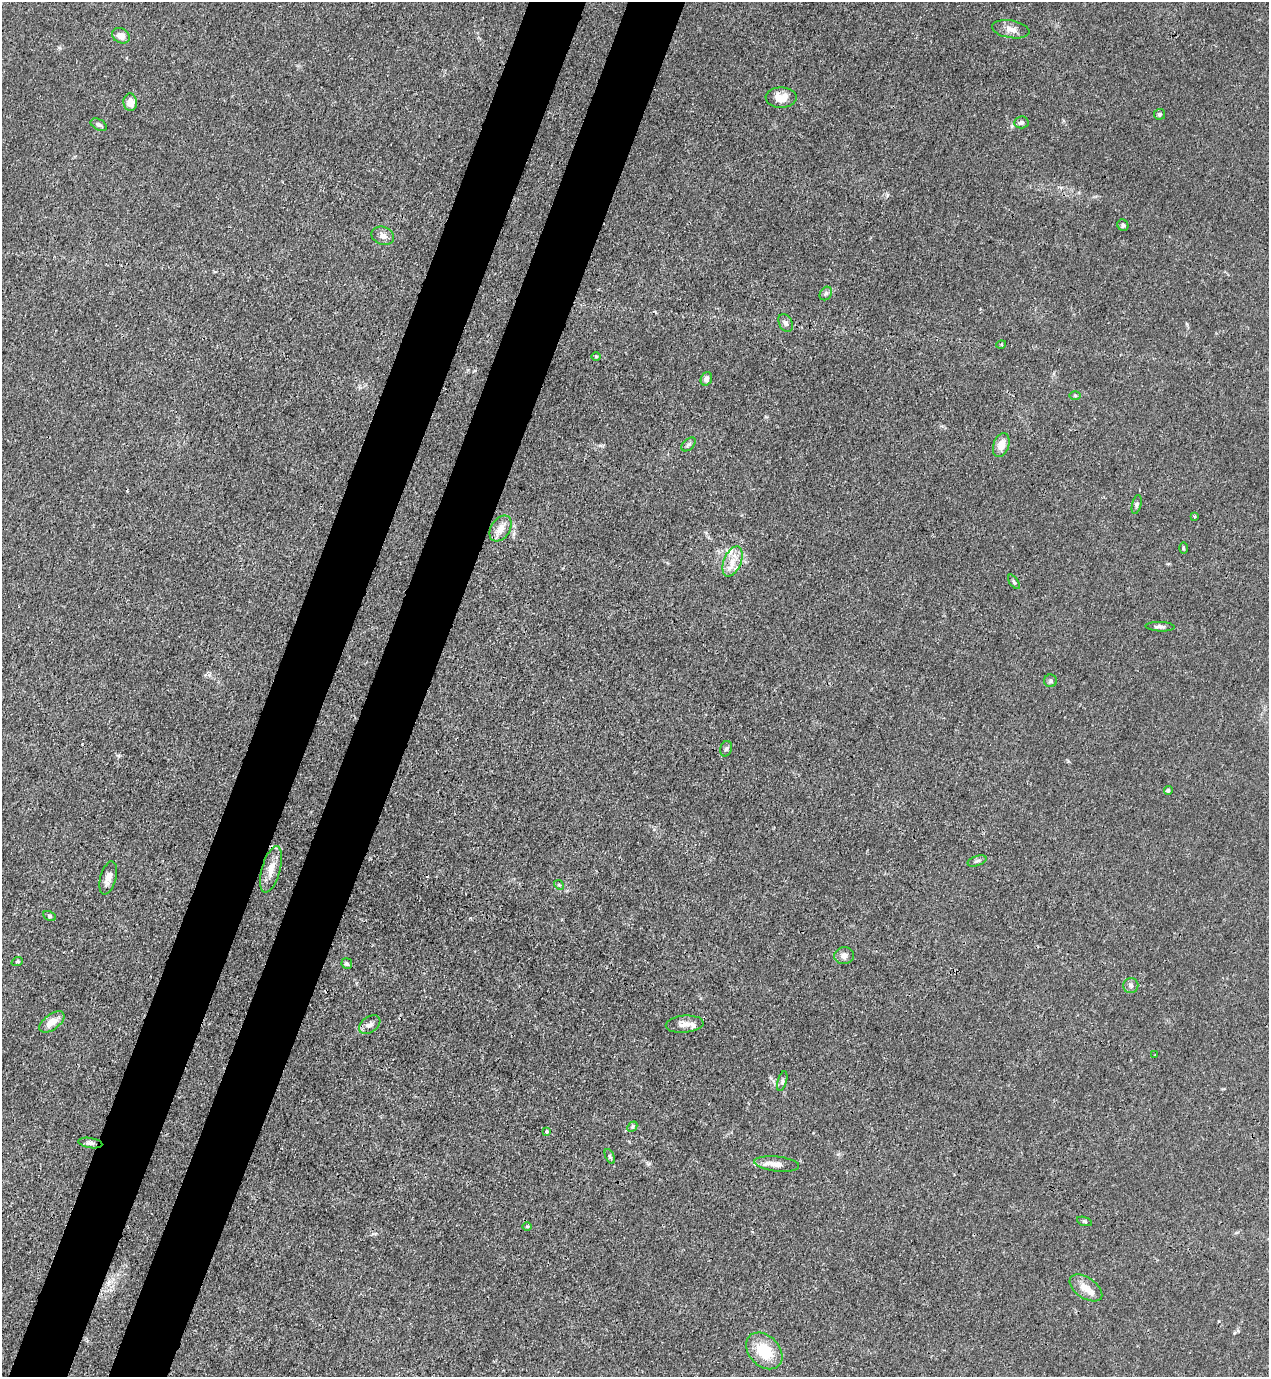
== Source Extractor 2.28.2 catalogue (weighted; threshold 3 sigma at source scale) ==
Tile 7 of 4 x 4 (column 3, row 2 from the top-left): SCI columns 2756-4022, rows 2792-4166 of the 5645 x 5583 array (HDU 1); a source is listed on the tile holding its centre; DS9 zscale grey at full resolution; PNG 1271 x 1379 px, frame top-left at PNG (2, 2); each listed source drawn as its Kron ellipse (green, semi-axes under 4 px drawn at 4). Shown black and unused: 9% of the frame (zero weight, under 3 of 4 exposures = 7% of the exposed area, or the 3 px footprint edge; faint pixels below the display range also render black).
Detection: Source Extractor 2.28.2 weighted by HDU 2 'WHT'; one run over the whole footprint, this tile lists its part. Background 0.0182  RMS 0.0026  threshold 0.0115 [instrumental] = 3 sigma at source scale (4.5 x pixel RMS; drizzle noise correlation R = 1.50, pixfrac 1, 0.05/0.05 arcsec/px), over >= 5 px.
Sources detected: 54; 1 cosmic-ray / hot-pixel residue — neither listed nor drawn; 3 inside a brighter listed object's ellipse — not listed separately; the other 50 listed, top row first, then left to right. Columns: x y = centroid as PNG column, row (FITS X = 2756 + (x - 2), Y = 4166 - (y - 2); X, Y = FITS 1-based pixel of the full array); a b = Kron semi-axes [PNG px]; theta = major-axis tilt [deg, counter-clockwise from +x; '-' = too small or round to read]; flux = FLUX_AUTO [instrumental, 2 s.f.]
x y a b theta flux
1011 29 19 8 -10 2
121 36 9 7 -29 1.9
781 98 15 10 1 3.7
130 102 8 7 - 2.3
1160 114 5 5 - 0.57
1021 122 7 6 - 0.71
99 125 9 5 -27 0.64
1123 225 6 5 - 0.64
383 236 11 9 -22 1.5
826 293 7 5 53 0.55
786 323 9 6 -64 0.8
1001 345 5 3 - 0.28
596 356 5 3 - 0.26
706 379 7 5 70 0.9
1075 395 6 4 0 0.28
689 444 8 5 44 0.58
1001 445 12 7 72 2.6
1137 505 10 4 77 0.54
1195 516 3 2 - 0.24
500 529 14 9 57 2.6
1183 548 5 3 - 0.3
733 561 16 8 69 2.9
1014 582 8 4 -55 0.41
1160 627 15 4 -2 0.87
1051 681 6 6 - 0.6
726 749 8 5 73 0.51
1168 790 4 4 - 0.45
977 861 10 5 19 0.66
271 869 24 9 74 3.1
108 878 17 8 75 2
559 885 5 4 - 0.34
50 916 7 4 -29 0.4
844 956 10 8 10 1.4
17 962 6 4 18 0.28
347 964 5 5 - 0.57
1131 985 7 7 - 0.81
52 1022 14 7 37 2.9
685 1024 19 8 5 1.9
370 1025 12 8 35 1.2
1155 1055 3 3 - 0.28
782 1081 10 4 74 0.58
632 1127 6 4 47 0.43
547 1132 3 3 - 0.55
90 1143 12 5 -9 0.82
610 1156 8 4 -63 0.44
777 1164 22 7 -6 2.2
1084 1221 8 3 -19 0.35
527 1227 5 3 - 0.25
1086 1288 18 10 -34 2.9
764 1351 21 15 -46 8.1